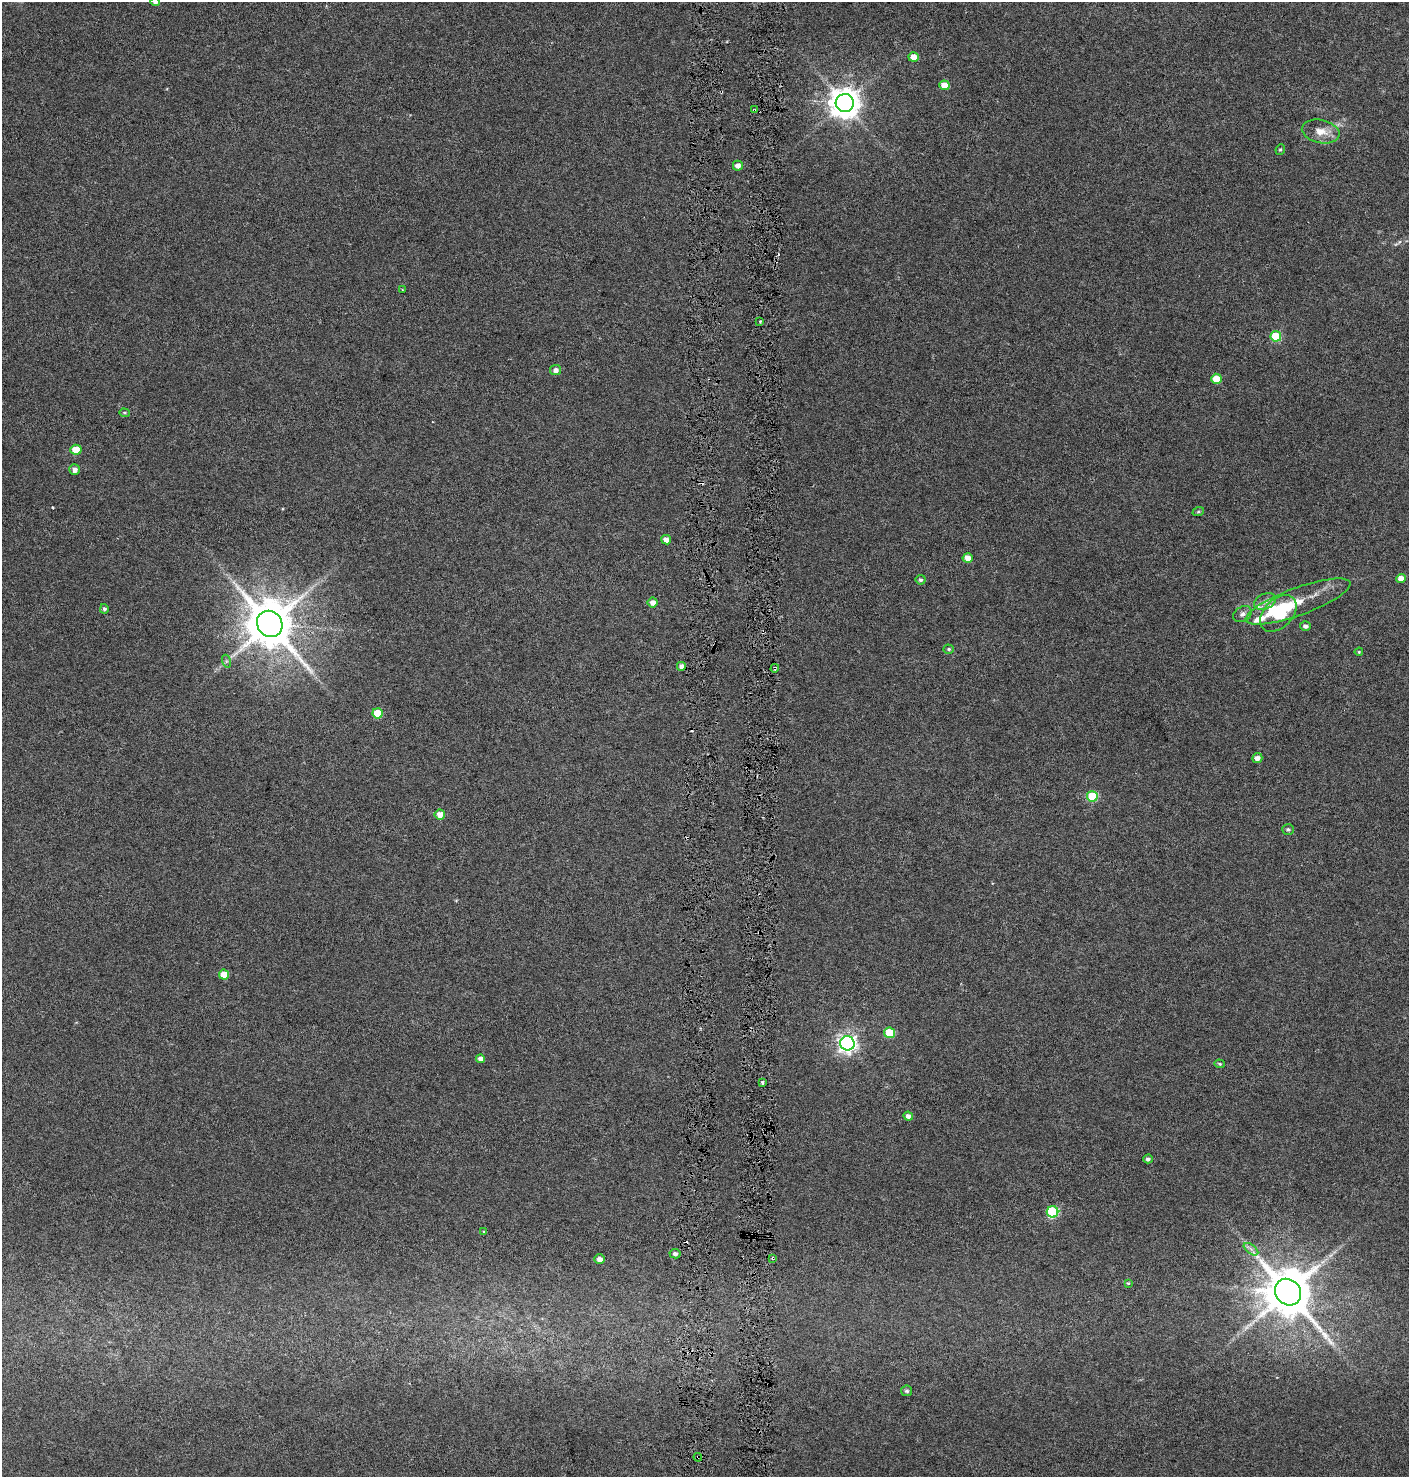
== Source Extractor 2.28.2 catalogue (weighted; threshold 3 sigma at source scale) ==
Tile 5 of 3 x 3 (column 2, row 2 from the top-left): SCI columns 1635-3041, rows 1485-2959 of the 4727 x 4435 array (HDU 1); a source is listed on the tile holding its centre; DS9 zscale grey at full resolution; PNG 1411 x 1479 px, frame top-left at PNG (2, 2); each listed source drawn as its Kron ellipse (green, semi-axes under 4 px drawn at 4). Shown black and unused: <1% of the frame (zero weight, under 3 of 6 exposures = <1% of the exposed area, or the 3 px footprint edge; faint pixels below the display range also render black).
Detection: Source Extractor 2.28.2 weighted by HDU 2 'WHT'; one run over the whole footprint, this tile lists its part. Background 0.0339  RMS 0.0029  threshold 0.0119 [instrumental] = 3 sigma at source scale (4.09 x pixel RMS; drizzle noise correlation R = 1.36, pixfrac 0.8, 0.0396/0.0396 arcsec/px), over >= 5 px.
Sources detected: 62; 1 inside a brighter object's white glare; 2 cosmic-ray / hot-pixel residue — neither listed nor drawn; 2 inside a brighter listed object's ellipse — not listed separately; the other 57 listed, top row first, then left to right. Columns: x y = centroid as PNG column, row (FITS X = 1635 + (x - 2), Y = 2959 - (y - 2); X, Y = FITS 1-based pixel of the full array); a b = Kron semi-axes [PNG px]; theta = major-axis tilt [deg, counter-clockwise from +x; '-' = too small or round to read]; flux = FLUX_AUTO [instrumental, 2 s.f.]
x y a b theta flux
155 2 5 4 - 0.79
914 57 5 5 - 3.8
944 85 5 4 - 4.2
845 103 9 9 - 430
754 110 4 3 - 0.35
1321 132 19 11 -13 3.6
1280 149 5 4 - 0.38
738 166 5 5 - 1.4
402 290 3 2 - 0.23
760 321 3 2 - 0.25
1276 336 5 5 - 11
556 370 5 5 - 1.2
1216 379 5 5 - 4.8
124 413 5 4 - 0.37
76 450 5 5 - 5.6
75 470 5 5 - 1.4
1198 512 6 4 19 0.36
666 540 5 4 - 1.8
968 558 5 4 - 2.5
1401 578 5 4 - 2.3
921 580 5 5 - 0.55
1265 601 11 7 25 1.7
1298 601 55 14 20 10
653 602 5 5 - 1.7
104 609 4 4 - 0.62
1278 613 21 14 45 14
1242 614 10 7 31 1.2
270 624 13 12 - 1400
1305 626 5 4 - 0.94
949 649 5 4 - 0.42
1359 652 4 3 - 0.26
226 661 6 4 -72 0.51
682 666 5 5 - 1.4
775 668 4 3 - 0.36
377 713 5 5 - 6.8
1257 758 5 5 - 1.5
1092 796 5 5 - 11
440 815 5 5 - 2.7
1288 829 6 5 - 0.54
224 975 5 5 - 4.6
889 1033 5 5 - 11
847 1043 7 7 - 120
480 1059 4 4 - 1.4
1220 1064 5 4 - 0.38
762 1083 3 2 - 0.5
908 1116 5 4 - 1.1
1148 1159 5 4 - 0.63
1053 1212 6 5 - 21
484 1231 3 3 - 0.25
1251 1249 8 4 -37 0.82
675 1254 6 5 - 0.84
773 1258 4 3 - 0.41
599 1259 5 4 - 1.5
1128 1283 4 4 - 0.32
1288 1292 14 12 -47 1400
907 1391 5 5 - 0.54
698 1457 4 3 - 0.37
Overlapping masked pixels (flux is a lower limit): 4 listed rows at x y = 754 110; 775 668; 773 1258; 698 1457
Isophote crosses this tile's border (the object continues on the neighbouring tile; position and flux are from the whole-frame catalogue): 1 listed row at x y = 155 2